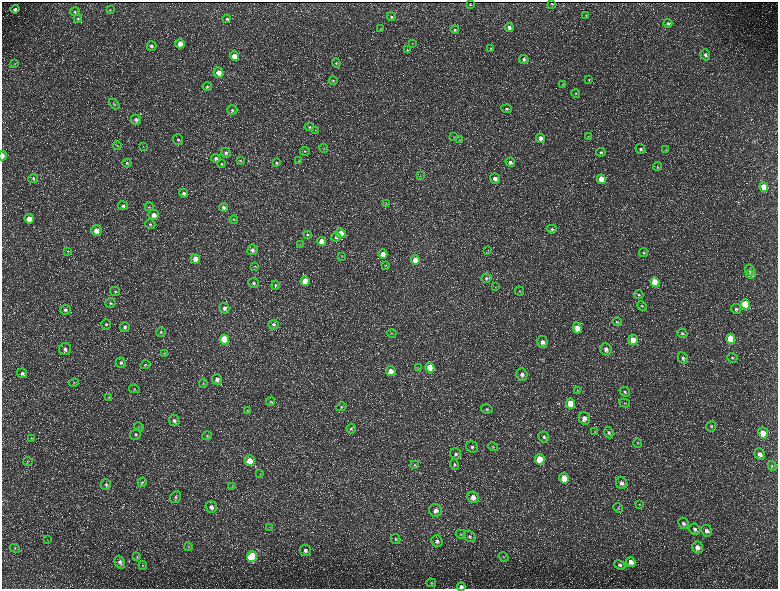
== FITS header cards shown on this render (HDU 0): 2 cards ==
NAXIS1  =                 1552 / length of data axis 1
NAXIS2  =                 1173 / length of data axis 2

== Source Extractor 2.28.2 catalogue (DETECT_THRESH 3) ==
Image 1552 x 1173 px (HDU 0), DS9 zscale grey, zoomed out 1/2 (1 PNG px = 2 x 2 image px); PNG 780 x 591 px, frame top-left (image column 1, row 1173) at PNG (2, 2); each listed source drawn as its Kron ellipse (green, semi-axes under 4 px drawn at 4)
Background 214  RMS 9.7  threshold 29.1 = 3 sigma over >= 5 px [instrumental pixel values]
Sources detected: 232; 33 cannot appear on this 1/2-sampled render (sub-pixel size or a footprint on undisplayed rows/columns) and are neither listed nor drawn; the other 199 listed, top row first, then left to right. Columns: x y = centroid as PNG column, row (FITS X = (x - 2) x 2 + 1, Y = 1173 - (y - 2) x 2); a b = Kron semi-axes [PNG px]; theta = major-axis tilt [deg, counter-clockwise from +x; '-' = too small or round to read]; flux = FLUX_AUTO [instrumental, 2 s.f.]
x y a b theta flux
552 4 2 2 - 720
470 5 2 2 - 1500
15 9 4 4 - 4900
110 10 3 3 - 1200
75 12 5 4 - 3000
586 15 3 3 - 1200
391 17 4 4 - 3400
78 19 4 4 - 2900
227 19 4 3 - 3000
668 23 4 4 - 3800
509 27 4 4 - 6500
381 29 4 2 - 1300
455 30 4 4 - 3300
412 43 3 3 - 1400
180 44 5 4 - 24000
151 46 5 5 - 5300
491 49 3 3 - 1900
407 50 3 3 - 1500
705 55 5 5 - 5200
234 56 5 4 - 23000
524 59 5 4 - 4700
336 63 5 4 - 2700
14 64 3 2 - 1100
218 73 5 5 - 16000
589 79 4 3 - 1700
333 81 4 3 - 2200
563 85 3 3 - 1600
207 87 5 4 - 3100
576 93 4 4 - 2000
114 104 6 3 -45 2300
506 109 5 4 - 3500
232 110 5 5 - 3800
136 120 5 4 - 7000
309 127 4 4 - 2700
315 130 3 2 - 930
588 136 3 2 - 1100
454 137 3 2 - 1000
540 138 5 4 - 11000
178 140 5 5 - 4100
459 140 4 3 - 1700
117 146 4 3 - 1300
143 147 3 2 - 800
324 148 4 2 - 1400
641 149 5 4 - 4600
666 150 4 3 - 1600
305 151 5 4 - 2800
601 152 5 4 - 3600
226 153 5 4 - 4700
3 156 5 2 - 12000
216 158 4 4 - 5900
240 160 4 3 - 1500
299 161 4 3 - 1700
510 162 5 4 - 6300
127 163 4 4 - 3200
276 163 4 3 - 2100
222 164 4 3 - 2200
657 166 4 3 - 1800
420 176 3 2 - 1300
33 178 5 4 - 3300
495 178 5 5 - 9400
601 179 5 4 - 32000
764 187 5 4 - 37000
184 193 4 4 - 4800
386 203 4 3 - 1600
123 206 5 4 - 4800
149 207 4 3 - 2200
223 207 5 4 - 6200
154 215 5 5 - 13000
29 219 5 5 - 21000
234 219 4 3 - 1700
150 224 5 4 - 3400
552 229 5 4 - 3100
96 230 5 5 - 20000
341 233 5 4 - 20000
308 235 4 4 - 2700
336 237 5 4 - 4700
322 242 4 4 - 32000
300 244 3 2 - 1100
252 250 5 5 - 6700
488 250 3 2 - 1000
68 251 3 2 - 1400
644 253 4 4 - 2800
383 254 5 4 - 16000
342 256 3 3 - 1200
195 259 5 4 - 15000
415 260 4 4 - 29000
385 265 4 3 - 1400
254 266 4 3 - 1300
750 270 6 4 -60 8200
751 274 5 4 - 2800
486 278 5 4 - 3700
305 281 5 4 - 41000
655 282 5 4 - 66000
253 283 5 5 - 4300
275 285 5 4 - 2900
495 287 3 2 - 1100
115 291 5 4 - 3000
519 291 5 4 - 2900
639 295 5 4 - 2400
110 303 5 4 - 3500
745 304 5 4 - 90000
642 306 5 4 - 2700
224 308 5 4 - 7600
736 309 5 5 - 4300
65 310 5 5 - 5200
617 322 5 4 - 2700
106 324 5 5 - 4000
274 324 5 4 - 4600
125 327 5 5 - 5700
577 328 5 4 - 24000
161 332 5 4 - 3100
392 333 4 2 - 1100
682 333 5 4 - 3800
224 339 5 4 - 93000
731 339 5 4 - 75000
633 340 5 4 - 32000
542 342 6 5 - 11000
65 349 6 6 - 7700
606 349 6 5 - 8400
164 353 3 2 - 860
683 358 6 5 - 5500
732 358 5 4 - 2800
121 363 5 5 - 4600
145 365 5 4 - 2600
418 368 3 3 - 1500
430 368 5 4 - 63000
391 371 5 5 - 16000
22 373 5 4 - 4600
522 375 6 5 - 8600
217 380 5 5 - 9100
74 383 5 3 - 2100
203 384 4 4 - 1900
134 389 5 4 - 3000
577 391 4 3 - 1600
625 392 5 4 - 3200
109 397 4 3 - 2000
270 402 4 4 - 2300
625 403 5 3 - 1800
571 404 5 4 - 52000
341 407 5 4 - 2900
487 409 6 4 -7 3800
247 410 4 3 - 1600
584 418 6 5 - 11000
174 420 6 5 - 6700
711 426 5 4 - 3100
139 427 5 3 - 2100
351 429 5 4 - 2900
595 432 4 3 - 1800
609 432 6 4 -67 4200
763 433 5 5 - 22000
136 434 6 5 - 4100
207 436 5 4 - 2600
544 437 5 5 - 4800
31 438 4 3 - 1700
638 443 5 4 - 2500
472 447 6 5 - 5700
493 447 5 3 - 2300
456 454 5 5 - 5300
760 454 6 5 - 8500
540 459 5 4 - 53000
28 461 5 3 - 1800
250 461 5 5 - 23000
454 464 5 4 - 3400
415 465 4 3 - 2000
772 466 5 4 - 2400
260 474 4 2 - 1100
564 478 5 4 - 32000
142 482 5 4 - 2900
621 483 6 5 - 7600
106 484 5 5 - 3800
232 487 3 3 - 1200
175 497 6 5 - 5200
473 497 6 5 - 14000
639 505 4 3 - 1500
211 507 6 5 - 8700
618 508 5 3 - 1900
436 510 6 6 - 12000
683 523 6 5 - 5200
269 527 4 2 - 1200
695 529 6 5 - 5300
706 531 6 5 - 7500
461 534 5 4 - 2700
470 536 6 5 - 4500
396 539 5 4 - 3100
47 540 3 2 - 1100
437 541 6 5 - 6600
188 547 4 4 - 2400
697 547 6 5 - 12000
15 548 5 4 - 2700
305 550 6 5 - 7300
137 557 4 4 - 2000
252 557 5 5 - 160000
504 557 5 2 - 1200
120 562 7 5 -62 5900
631 562 5 4 - 13000
143 565 4 4 - 2200
620 565 6 4 -26 4400
431 583 4 4 - 2100
461 587 4 3 - 6300
At the frame edge (FLAGS 8, measured only in part): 2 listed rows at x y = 3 156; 461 587
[33 sub-pixel or undisplayed-footprint detections neither listed nor drawn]